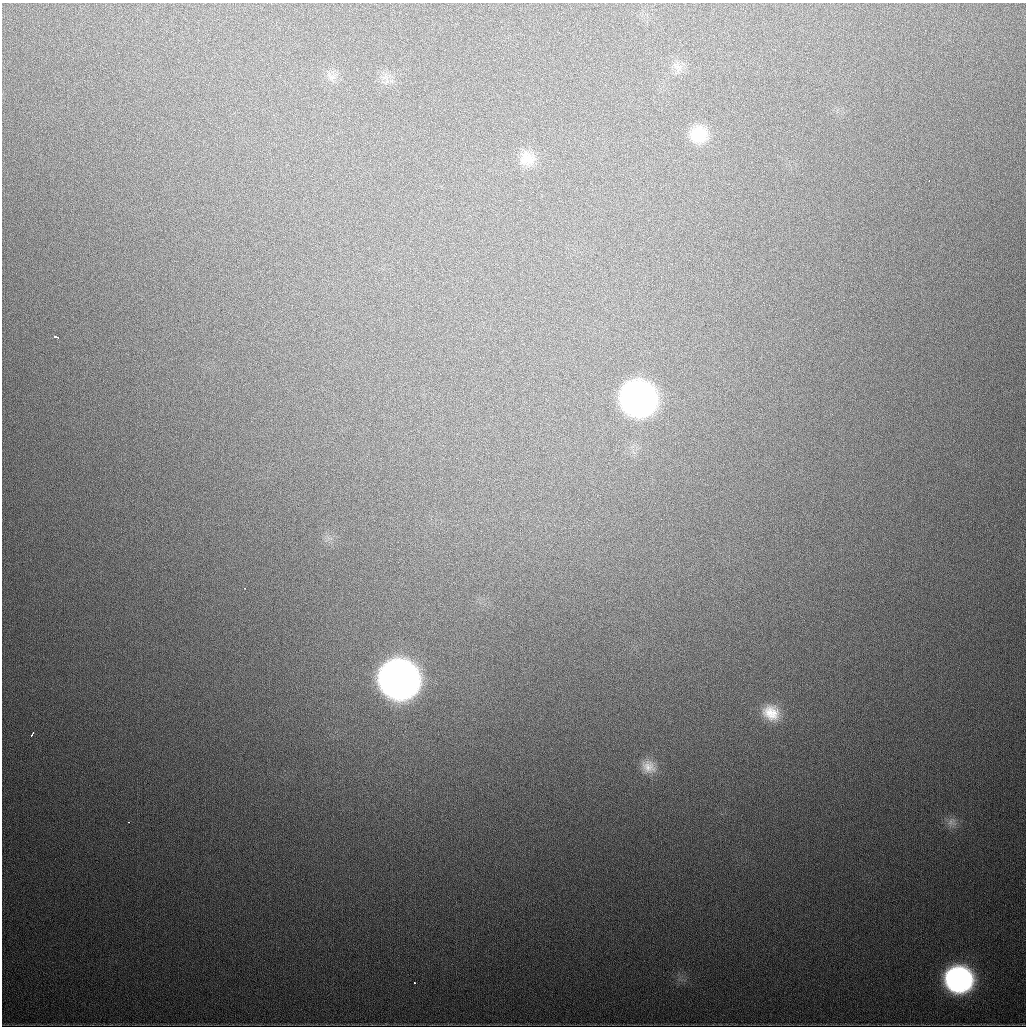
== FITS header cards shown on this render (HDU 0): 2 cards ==
NAXIS1  =                 1024
NAXIS2  =                 1024

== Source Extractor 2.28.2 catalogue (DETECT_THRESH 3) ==
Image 1024 x 1024 px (HDU 0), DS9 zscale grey, 1 PNG px = 1 image px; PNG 1028 x 1028 px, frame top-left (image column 1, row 1024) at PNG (2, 3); no overlay
Background 587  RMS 19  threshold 57.2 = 3 sigma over >= 5 px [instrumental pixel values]
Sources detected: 16; all 16 listed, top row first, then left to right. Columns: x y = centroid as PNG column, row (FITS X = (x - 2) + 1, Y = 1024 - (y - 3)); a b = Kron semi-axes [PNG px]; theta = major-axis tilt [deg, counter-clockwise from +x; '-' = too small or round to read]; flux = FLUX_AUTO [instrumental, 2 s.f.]
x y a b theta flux
676 66 15 6 -48 8.5e+03
331 76 16 8 -26 9.5e+03
698 134 19 19 - 3.7e+04
527 159 21 18 -24 2.5e+04
929 181 2 2 - 2.3e+03
56 337 4 3 - 6.3e+03
638 399 22 21 - 1.0e+06
245 588 3 2 - 1.4e+03
399 679 23 21 -28 2.3e+06
771 713 22 18 -32 3.3e+04
32 734 4 2 - 2.5e+03
648 767 19 15 -30 1.9e+04
129 822 3 2 - 2.1e+03
951 822 13 11 -5 9.4e+03
959 979 20 19 - 3.9e+05
414 983 3 2 - 3.1e+03